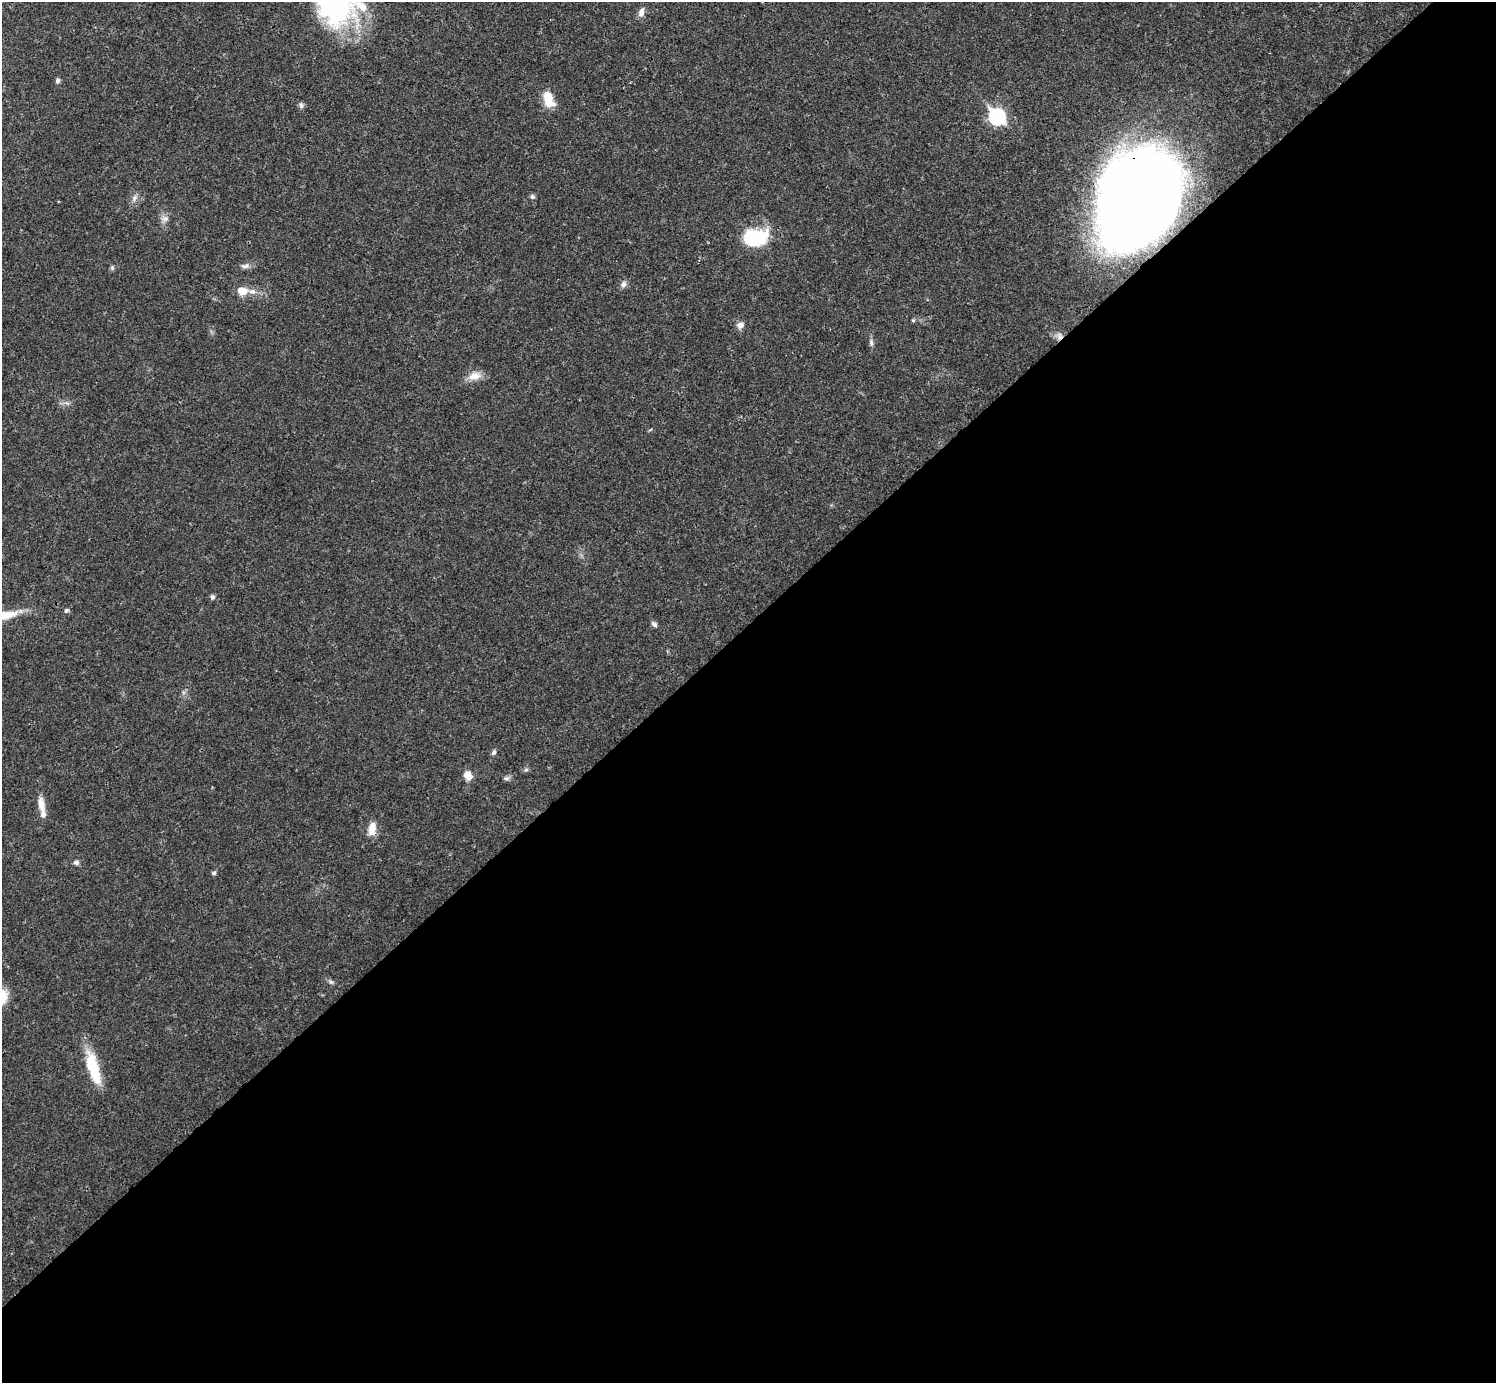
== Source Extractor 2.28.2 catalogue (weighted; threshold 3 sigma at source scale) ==
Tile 15 of 4 x 4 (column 3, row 4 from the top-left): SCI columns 2990-4483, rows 158-1538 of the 5981 x 5981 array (HDU 1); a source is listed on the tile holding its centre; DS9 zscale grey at full resolution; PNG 1498 x 1385 px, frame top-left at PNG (2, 2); no overlay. Shown black and unused: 55% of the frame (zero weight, under 3 of 4 exposures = <1% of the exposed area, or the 3 px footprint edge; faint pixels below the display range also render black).
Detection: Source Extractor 2.28.2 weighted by HDU 2 'WHT'; one run over the whole footprint, this tile lists its part. Background 0.021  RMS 0.0022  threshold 0.01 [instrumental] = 3 sigma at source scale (4.5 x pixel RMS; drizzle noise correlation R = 1.50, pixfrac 1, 0.05/0.05 arcsec/px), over >= 5 px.
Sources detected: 36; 2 inside a brighter listed object's ellipse — not listed separately; the other 34 listed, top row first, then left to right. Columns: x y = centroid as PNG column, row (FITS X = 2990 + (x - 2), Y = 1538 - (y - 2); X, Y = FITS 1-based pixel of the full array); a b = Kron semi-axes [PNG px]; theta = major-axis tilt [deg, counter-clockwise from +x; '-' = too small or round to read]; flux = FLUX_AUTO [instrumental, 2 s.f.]
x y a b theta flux
337 5 45 42 -16 40
641 12 13 7 74 1.3
58 81 6 5 - 0.55
548 99 21 12 -68 3.8
301 105 8 6 -75 0.57
997 117 8 7 - 45
532 197 6 6 - 0.49
134 198 10 5 70 0.83
1138 198 78 59 60 330
165 219 11 8 12 1.1
754 237 19 12 2 19
245 266 13 7 3 0.93
112 268 6 5 - 0.36
623 284 9 8 - 0.85
242 291 14 10 -5 2.5
913 320 6 3 -18 0.25
740 325 9 8 - 1.1
1059 336 11 7 -80 1.2
871 343 9 5 -82 0.63
474 376 18 10 12 2.4
212 597 6 5 - 0.63
66 610 6 6 - 0.44
3 616 46 10 12 6.9
654 624 8 6 -41 0.62
494 752 7 5 65 0.5
526 770 7 4 1 0.4
468 775 10 8 -56 2.3
506 778 8 6 1 0.58
41 805 20 8 -80 2.5
372 829 17 9 80 2.6
76 862 7 6 - 0.6
214 873 6 5 - 0.41
331 982 7 5 -20 0.49
93 1068 41 12 -73 8.7
Overlapping masked pixels (flux is a lower limit): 2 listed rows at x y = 1138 198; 1059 336
Isophote crosses this tile's border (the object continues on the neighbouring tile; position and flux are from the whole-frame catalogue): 2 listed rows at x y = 337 5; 3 616